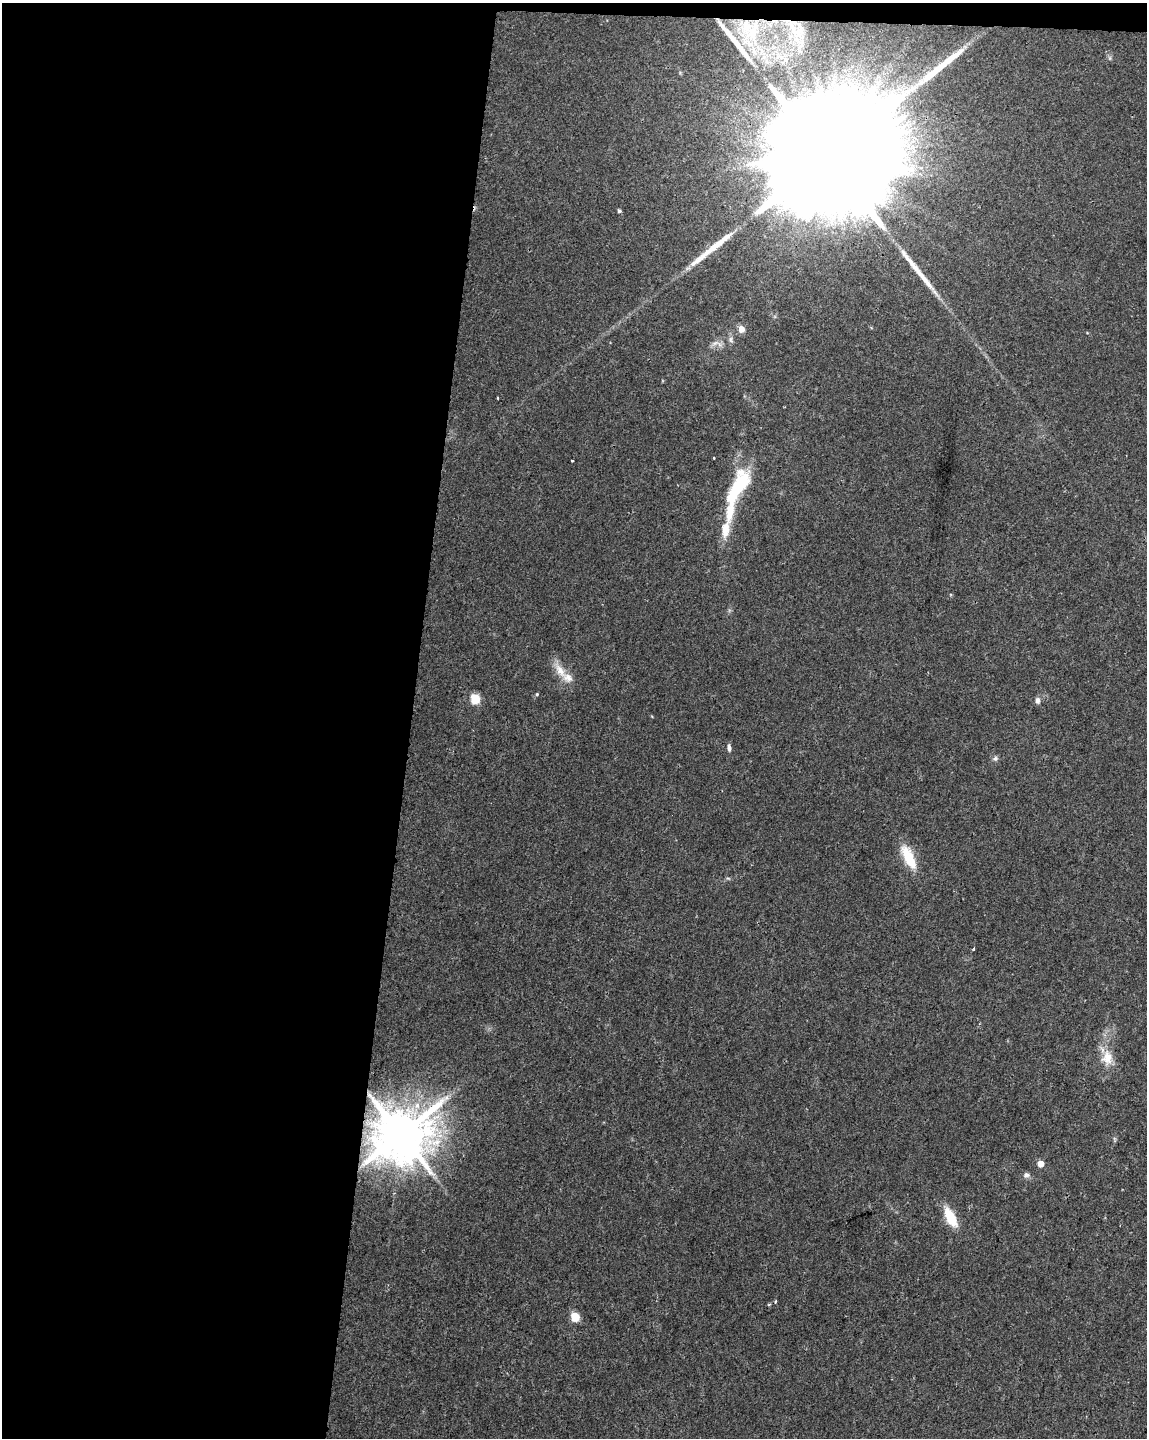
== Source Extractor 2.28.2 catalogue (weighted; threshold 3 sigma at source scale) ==
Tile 1 of 4 x 3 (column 1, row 1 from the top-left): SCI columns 1-1145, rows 3098-4533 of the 4587 x 4817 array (HDU 1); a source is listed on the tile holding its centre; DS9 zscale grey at full resolution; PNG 1149 x 1440 px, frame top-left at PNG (2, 3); no overlay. Shown black and unused: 36% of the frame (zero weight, under 2 of 3 exposures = <1% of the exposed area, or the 3 px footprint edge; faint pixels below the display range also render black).
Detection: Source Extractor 2.28.2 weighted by HDU 2 'WHT'; one run over the whole footprint, this tile lists its part. Background 0.0309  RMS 0.0044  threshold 0.0199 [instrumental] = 3 sigma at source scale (4.5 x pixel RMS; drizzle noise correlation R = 1.50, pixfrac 1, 0.0396/0.0396 arcsec/px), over >= 5 px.
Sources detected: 30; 3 long thin detections or spike segments (spike, bleed or trail) — not listed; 2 inside a brighter listed object's ellipse — not listed separately; the other 25 listed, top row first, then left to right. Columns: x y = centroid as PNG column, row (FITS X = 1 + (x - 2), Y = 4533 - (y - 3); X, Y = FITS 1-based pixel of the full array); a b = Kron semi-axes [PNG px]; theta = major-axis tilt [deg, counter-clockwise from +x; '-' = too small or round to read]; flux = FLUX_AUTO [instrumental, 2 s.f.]
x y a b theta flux
792 25 35 17 -64 19
750 30 46 36 -62 45
827 159 60 27 82 48000
619 211 4 4 - 0.82
742 329 6 5 - 4.4
731 340 10 5 -77 1.2
715 343 14 5 18 2
714 458 3 2 - 0.34
572 461 3 2 - 0.6
738 487 43 15 61 29
725 529 23 10 81 7.8
560 671 23 10 -58 6.2
537 694 5 4 - 0.48
475 699 8 7 - 11
1037 700 7 6 - 1.7
729 748 8 5 -80 1.3
995 758 8 6 13 1.1
909 857 30 11 -63 13
1107 1058 21 14 86 7.7
401 1134 15 15 - 2600
1040 1163 5 5 - 6.4
1026 1175 9 7 -10 1.4
950 1217 21 9 -62 12
769 1304 4 3 - 0.73
575 1317 6 6 - 12
Overlapping masked pixels (flux is a lower limit): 4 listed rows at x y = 792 25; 750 30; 827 159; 401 1134